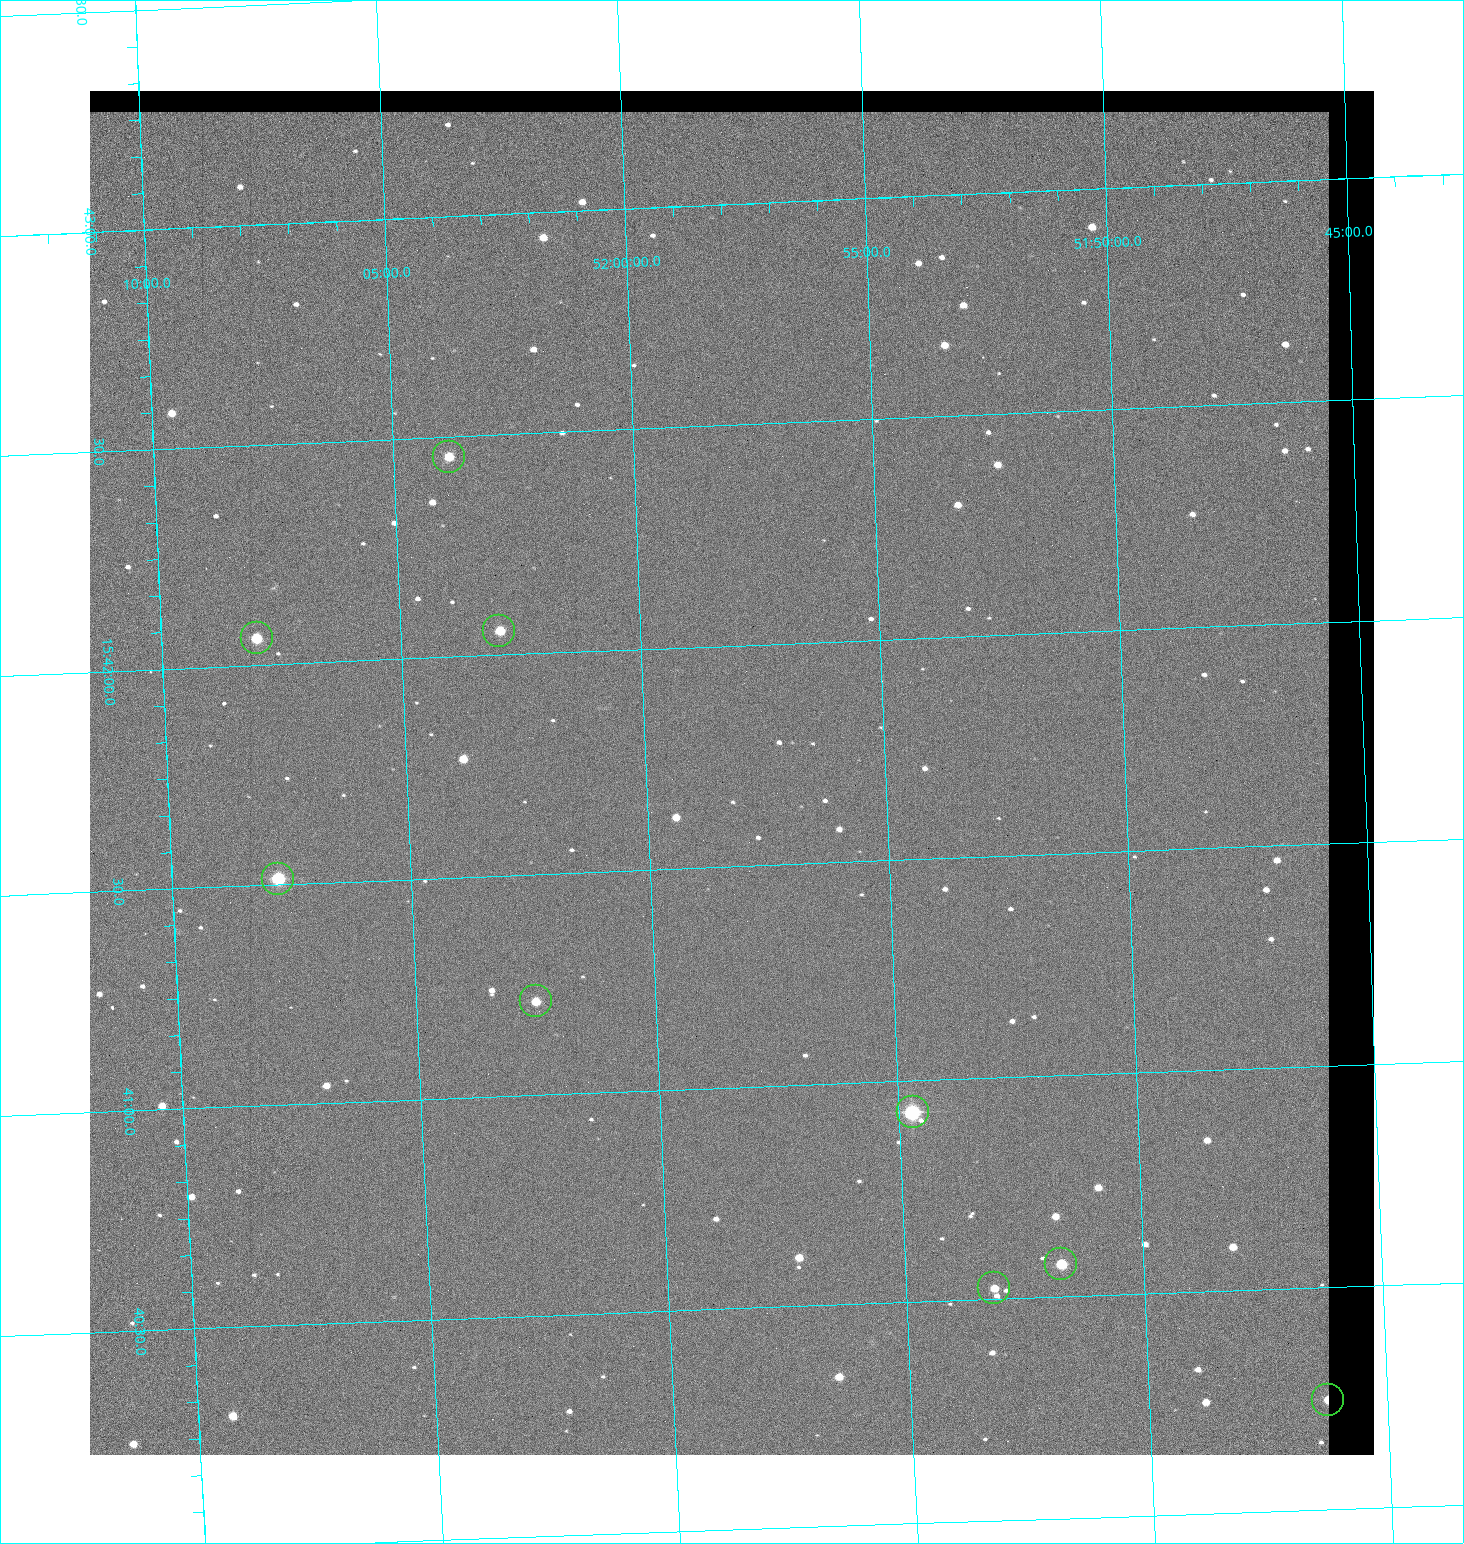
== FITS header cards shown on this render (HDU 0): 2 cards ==
NAXIS1  =                 1284 / length of data axis 1
NAXIS2  =                 1364 / length of data axis 2

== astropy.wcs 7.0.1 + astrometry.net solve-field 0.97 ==
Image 1284 x 1364 px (HDU 0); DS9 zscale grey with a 90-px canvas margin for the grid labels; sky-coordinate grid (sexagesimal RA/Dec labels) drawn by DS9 from the SOLVED WCS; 9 Tycho-2 reference stars matched to detected sources circled (green)
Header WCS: RA---TAN/DEC--TAN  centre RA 15:41:43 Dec +51:58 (235.43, +51.97 deg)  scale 1.26 arcsec/px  FOV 26.9' x 28.5'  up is +92 deg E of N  parity flipped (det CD > 0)
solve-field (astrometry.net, Tycho-2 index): VERIFIED the header's WCS against the Tycho-2 star catalogue (9 matches, 0 conflicts) and refined it, rather than solving blind
Solved WCS: RA---TAN-SIP/DEC--TAN-SIP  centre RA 15:41:43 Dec +51:58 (235.43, +51.97 deg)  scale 1.25 arcsec/px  FOV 26.8' x 28.5'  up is +92 deg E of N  parity flipped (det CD > 0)
The solver's refit moves the header's centre by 0.66 arcsec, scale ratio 0.9984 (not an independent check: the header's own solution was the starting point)
Tycho-2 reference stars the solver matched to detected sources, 9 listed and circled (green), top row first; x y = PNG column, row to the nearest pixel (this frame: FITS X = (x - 90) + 1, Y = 1364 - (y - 91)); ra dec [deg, ICRS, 3 dp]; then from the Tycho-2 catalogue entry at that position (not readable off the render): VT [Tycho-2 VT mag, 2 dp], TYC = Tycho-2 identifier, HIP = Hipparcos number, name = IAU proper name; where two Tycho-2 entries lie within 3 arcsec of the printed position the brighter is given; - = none
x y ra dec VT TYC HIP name
449 457 235.614 +52.064 11.61 3489-1132-1 - -
499 631 235.514 +52.049 11.19 3489-1407-1 - -
257 638 235.515 +52.133 11.12 3489-1380-1 - -
278 879 235.378 +52.130 9.31 3489-1322-1 76850 -
536 1001 235.303 +52.042 11.52 3489-958-1 - -
913 1112 235.232 +51.912 9.59 3489-824-1 - -
1061 1264 235.143 +51.862 10.97 3489-1016-1 - -
994 1288 235.131 +51.886 12.29 3489-908-1 - -
1328 1400 235.062 +51.771 11.53 3489-1453-1 - -